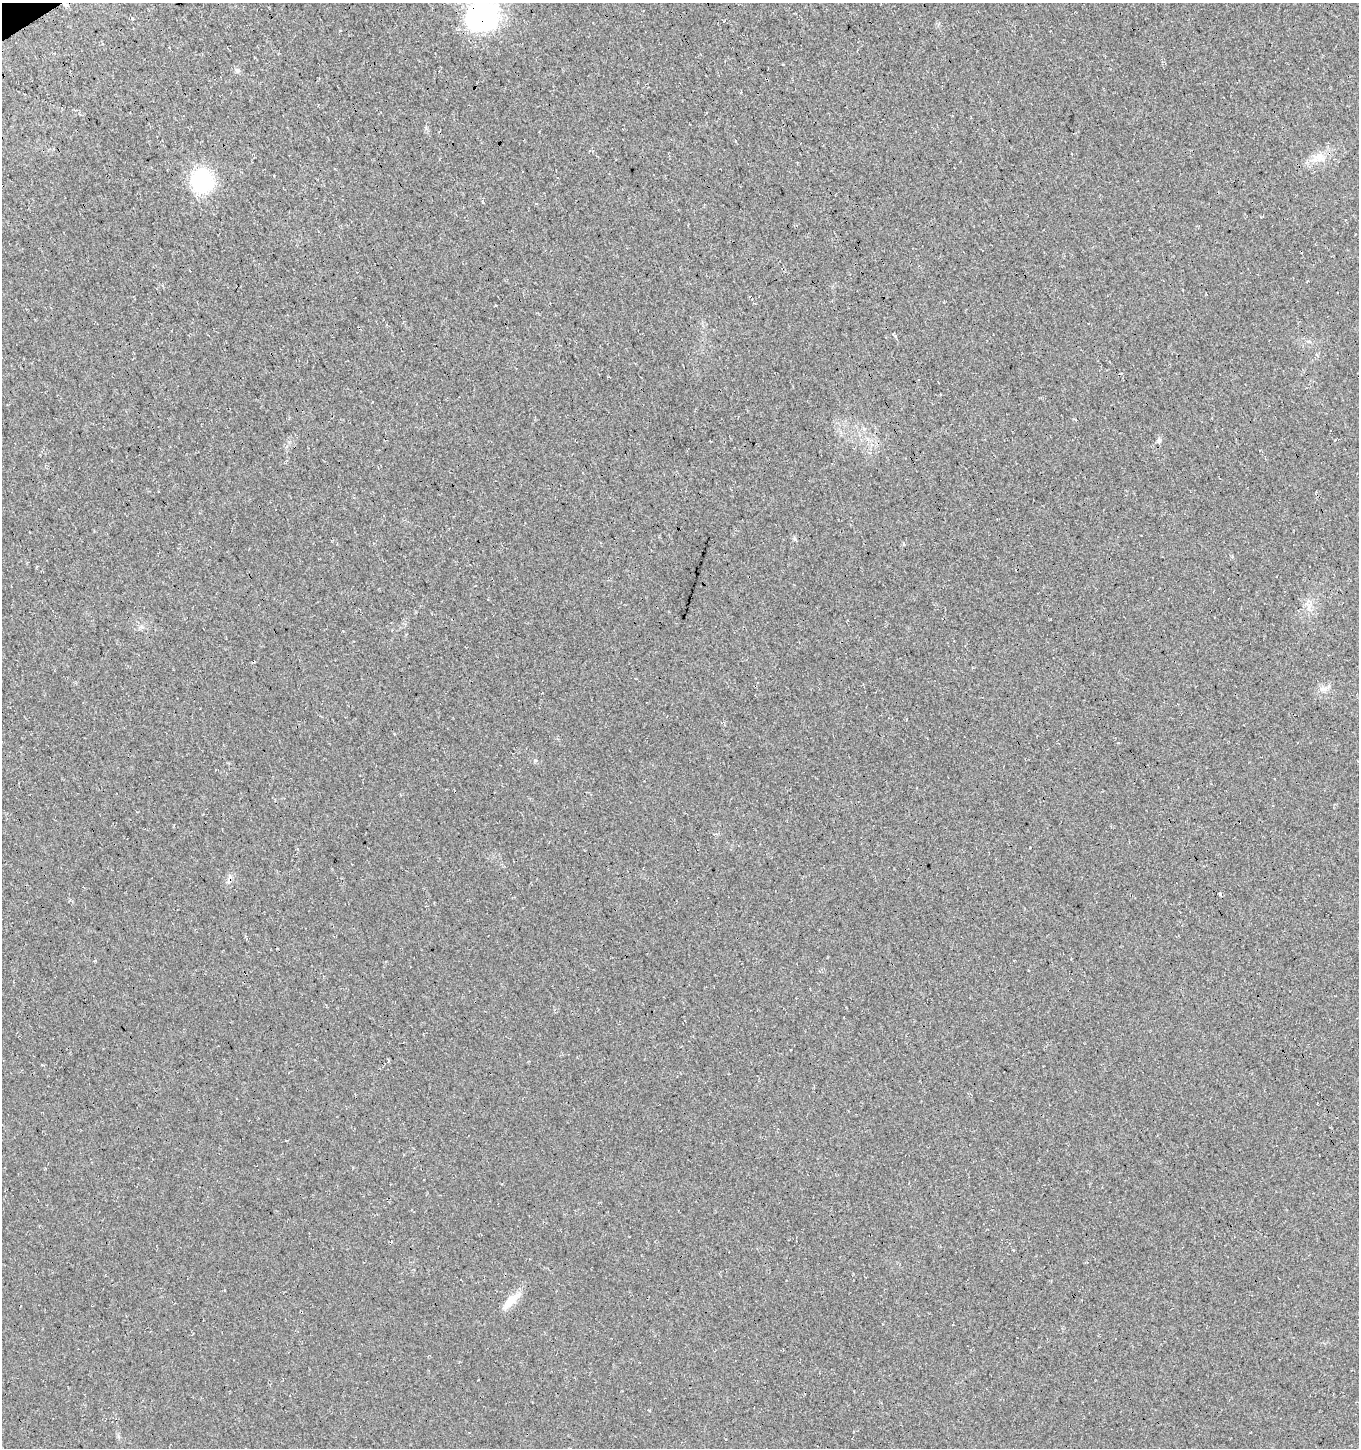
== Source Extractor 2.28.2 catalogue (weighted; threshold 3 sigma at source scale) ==
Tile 11 of 4 x 4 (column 3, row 3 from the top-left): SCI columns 2913-4269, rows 1497-2942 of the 5765 x 5889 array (HDU 1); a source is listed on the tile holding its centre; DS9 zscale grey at full resolution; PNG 1361 x 1450 px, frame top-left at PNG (2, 3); no overlay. Shown black and unused: <1% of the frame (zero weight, under 3 of 4 exposures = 5% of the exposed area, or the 3 px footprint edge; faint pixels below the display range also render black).
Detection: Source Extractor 2.28.2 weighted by HDU 2 'WHT'; one run over the whole footprint, this tile lists its part. Background 0.0151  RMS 0.0074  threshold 0.0334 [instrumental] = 3 sigma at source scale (4.5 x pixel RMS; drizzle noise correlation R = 1.50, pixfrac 1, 0.0396/0.0396 arcsec/px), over >= 5 px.
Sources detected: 14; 2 cosmic-ray / hot-pixel residue — not listed; the other 12 listed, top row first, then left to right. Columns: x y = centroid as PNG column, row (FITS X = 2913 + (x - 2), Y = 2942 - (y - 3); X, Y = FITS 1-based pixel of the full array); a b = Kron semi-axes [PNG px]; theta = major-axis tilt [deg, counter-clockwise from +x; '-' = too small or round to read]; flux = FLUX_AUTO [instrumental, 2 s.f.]
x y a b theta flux
65 5 9 5 -52 1.9
481 16 33 29 23 130
724 21 3 3 - 1.5
237 70 9 4 -36 1.7
1319 157 12 11 - 7
201 180 22 19 -62 62
894 335 6 2 -24 0.99
1159 441 6 4 43 1.4
794 539 6 4 -89 1.1
1323 689 12 4 -8 2.6
1220 894 5 3 - 1
511 1301 30 10 45 10
Overlapping masked pixels (flux is a lower limit): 2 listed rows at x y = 65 5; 481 16
Isophote crosses this tile's border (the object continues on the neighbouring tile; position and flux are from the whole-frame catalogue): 1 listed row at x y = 481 16
Unlisted compact peaks at least as high as the median listed source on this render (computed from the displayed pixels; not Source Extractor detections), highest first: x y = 535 760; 649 1410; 289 442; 132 18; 1030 847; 426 128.